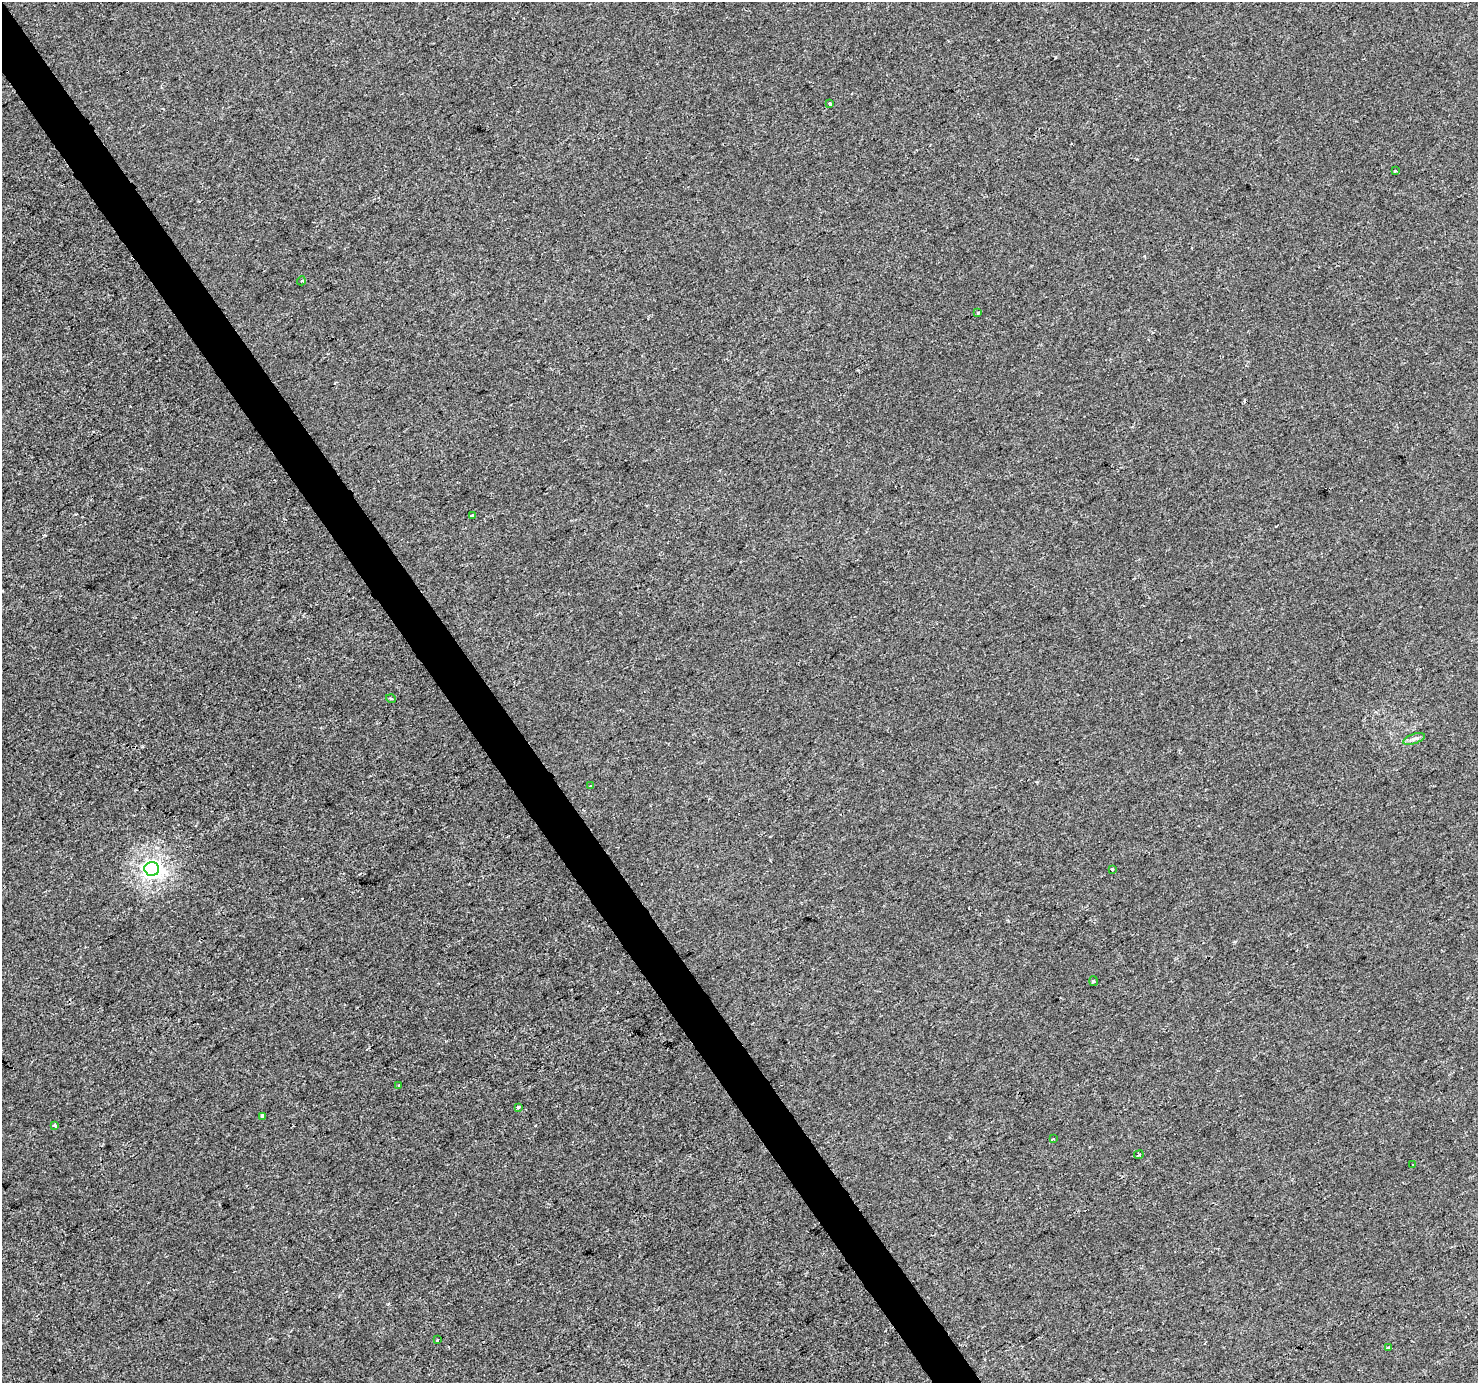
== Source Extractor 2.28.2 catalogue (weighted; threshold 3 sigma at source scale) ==
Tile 11 of 4 x 4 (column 3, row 3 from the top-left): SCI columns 2957-4432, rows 1563-2943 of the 5908 x 5824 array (HDU 1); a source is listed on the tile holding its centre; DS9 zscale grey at full resolution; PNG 1480 x 1385 px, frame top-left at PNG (2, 2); each listed source drawn as its Kron ellipse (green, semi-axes under 4 px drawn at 4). Shown black and unused: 3% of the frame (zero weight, under 2 of 3 exposures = <1% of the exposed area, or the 3 px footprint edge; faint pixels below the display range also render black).
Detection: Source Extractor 2.28.2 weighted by HDU 2 'WHT'; one run over the whole footprint, this tile lists its part. Background -1.21e-04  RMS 0.0042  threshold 0.0188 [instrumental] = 3 sigma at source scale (4.5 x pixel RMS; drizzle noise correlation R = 1.50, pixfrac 1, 0.0396/0.0396 arcsec/px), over >= 5 px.
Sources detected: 21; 1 cosmic-ray / hot-pixel residue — neither listed nor drawn; the other 20 listed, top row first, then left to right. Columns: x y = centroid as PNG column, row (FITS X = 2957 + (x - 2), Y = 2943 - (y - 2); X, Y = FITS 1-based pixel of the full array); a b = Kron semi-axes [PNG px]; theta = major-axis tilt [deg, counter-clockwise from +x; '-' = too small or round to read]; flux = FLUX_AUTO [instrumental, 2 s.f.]
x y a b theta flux
830 104 3 3 - 1.6
1395 171 3 3 - 0.58
301 281 4 3 - 0.41
978 313 3 2 - 0.85
472 515 3 3 - 2.7
391 699 5 3 - 0.44
1414 739 11 5 19 1.4
591 786 3 3 - 0.57
152 869 7 6 - 180
1112 869 3 3 - 3.1
1093 981 5 3 - 0.44
399 1085 3 2 - 0.71
518 1107 4 3 - 1.2
262 1116 3 3 - 0.9
54 1125 3 3 - 1.2
1053 1139 3 2 - 0.51
1139 1155 5 3 - 2.9
1413 1164 3 2 - 0.6
437 1340 3 2 - 0.34
1389 1347 3 3 - 2